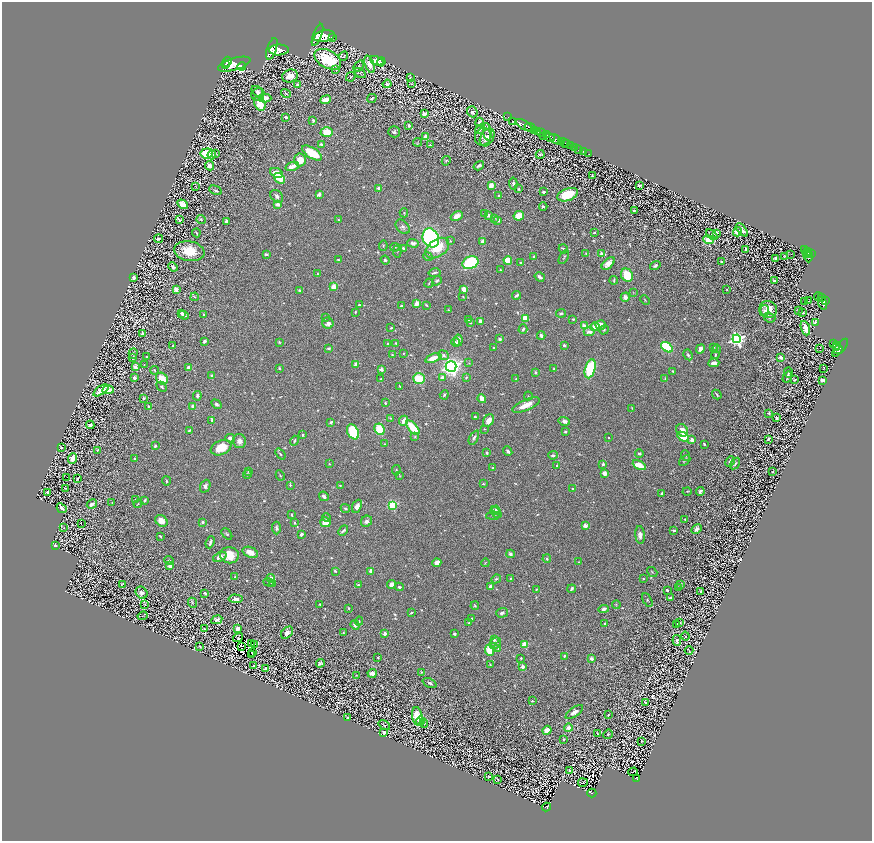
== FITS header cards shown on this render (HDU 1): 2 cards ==
NAXIS1  =                 1740
NAXIS2  =                 1678

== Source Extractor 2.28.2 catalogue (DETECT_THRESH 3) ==
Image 1740 x 1678 px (HDU 1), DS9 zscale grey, zoomed out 1/2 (1 PNG px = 2 x 2 image px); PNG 874 x 843 px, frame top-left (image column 1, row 1678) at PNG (2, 2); each listed source drawn as its Kron ellipse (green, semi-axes under 4 px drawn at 4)
Background 0.68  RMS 0.019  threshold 0.0562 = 3 sigma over >= 5 px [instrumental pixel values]
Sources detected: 1222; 175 cannot appear on this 1/2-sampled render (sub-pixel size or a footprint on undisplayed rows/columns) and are neither listed nor drawn; of the other 1047, the 500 brightest by FLUX_AUTO listed and drawn (547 fainter detections omitted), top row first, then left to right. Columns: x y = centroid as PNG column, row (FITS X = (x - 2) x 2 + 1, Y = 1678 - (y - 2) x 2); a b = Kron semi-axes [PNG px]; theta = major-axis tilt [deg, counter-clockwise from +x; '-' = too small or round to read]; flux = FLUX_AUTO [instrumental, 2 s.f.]
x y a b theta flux
317 35 11 4 69 4600
324 36 10 5 11 6100
333 38 2 1 - 170
272 49 11 4 72 4200
279 50 10 5 2 4400
344 56 5 2 - 2.7
328 59 14 9 -28 200
377 61 7 4 -26 42
227 62 5 3 - 1500
381 62 4 2 - 5.7
225 64 4 1 - 890
234 64 17 6 16 5900
370 64 9 4 -70 35
242 66 4 2 - 320
358 66 6 2 49 3.7
336 70 4 3 - 3.7
360 73 6 3 -29 2.8
290 76 8 6 15 36
351 77 5 2 - 2.9
410 78 3 2 - 6.2
387 84 4 3 - 8.8
411 84 3 2 - 2.8
298 85 4 3 - 19
257 91 6 4 -39 12
258 94 7 5 37 9.6
286 94 5 4 - 5.1
265 98 6 4 -1 26
372 98 5 3 - 5.8
325 100 5 3 - 21
260 103 7 5 -66 82
472 112 6 5 - 9.4
424 114 4 3 - 21
286 117 3 2 - 12
508 117 2 1 - 23
313 120 3 3 - 5.5
512 121 2 1 - 36
479 122 5 3 - 7.9
409 125 3 2 - 11
524 125 9 3 -31 1500
530 128 6 2 -24 1300
480 129 5 4 - 7.9
534 131 3 2 - 260
327 132 6 5 - 64
394 132 6 5 - 9
487 132 9 3 -81 5.8
537 132 4 3 - 520
541 133 3 2 - 750
546 135 2 1 - 380
425 136 4 3 - 22
543 136 4 2 - 150
483 137 9 8 - 16
487 137 9 6 59 23
549 137 6 3 -22 1100
555 139 7 3 -34 2500
417 142 5 3 - 3.4
561 142 3 2 - 620
564 143 5 2 - 610
567 144 2 1 - 410
321 145 4 3 - 9
430 145 2 2 - 3.5
571 146 3 2 - 290
575 147 2 1 - 140
579 149 2 1 - 53
584 151 2 1 - 28
207 153 6 5 - 160
312 153 11 5 -31 110
588 153 3 1 - 13
216 154 4 3 - 3
540 154 4 3 - 6.4
212 155 4 3 - 11
300 160 6 6 - 57
446 161 5 3 - 3.3
209 166 5 4 - 22
292 166 7 3 17 32
479 166 5 3 - 11
277 173 7 4 -21 41
592 175 3 2 - 3.1
279 178 6 4 -36 54
513 184 6 3 -82 10
639 185 4 3 - 7.3
491 186 3 3 - 52
196 187 3 2 - 3.1
378 188 2 2 - 20
518 189 4 3 - 4
216 190 7 3 -26 7.5
543 192 2 2 - 22
319 194 4 3 - 14
568 195 11 6 19 92
277 196 7 5 -44 13
499 196 3 2 - 4.4
183 204 6 4 -33 53
278 204 2 2 - 42
543 207 4 3 - 6.2
634 210 3 2 - 6.7
404 213 4 3 - 4.3
485 214 3 2 - 3.3
488 215 3 3 - 13
457 216 6 4 31 21
519 216 5 4 - 59
494 218 4 3 - 3.5
201 219 4 3 - 4.4
179 220 4 2 - 5.6
339 220 3 3 - 4.3
498 220 4 3 - 11
226 221 3 3 - 7.5
403 227 8 6 -48 11
742 230 8 3 -47 16
737 232 5 4 - 39
196 233 4 1 - 3.5
594 233 3 2 - 3.7
716 233 3 3 - 57
712 235 6 2 -39 2.9
431 238 10 8 -65 580
159 239 4 2 - 15
708 240 5 4 - 120
450 241 4 3 - 3.2
483 242 4 4 - 21
413 243 5 3 - 13
383 246 5 3 - 3.4
395 247 4 3 - 4.2
403 248 3 2 - 6.2
437 248 13 8 35 90
563 249 5 2 - 9.3
746 249 3 2 - 11
804 250 4 2 - 200
189 251 15 10 -9 84
398 251 6 2 80 2.8
807 251 2 2 - 170
586 253 4 3 - 2.8
601 253 3 3 - 6.7
266 254 4 3 - 6.9
791 254 2 1 - 15
807 254 2 1 - 89
811 254 3 2 - 390
428 256 5 3 - 4.7
784 256 4 2 - 4.4
808 256 6 4 90 770
534 257 4 3 - 8.4
564 257 7 2 58 3.9
775 258 4 3 - 11
339 260 3 2 - 5.5
385 260 4 3 - 6
508 260 4 3 - 110
721 261 2 2 - 4.8
470 263 8 6 25 240
521 263 2 2 - 12
608 264 8 4 43 33
655 265 5 3 - 8.8
173 267 5 3 - 9.6
500 270 2 2 - 7
434 273 6 2 11 6.2
317 274 3 3 - 4.9
627 275 7 5 -57 110
540 277 5 3 - 13
134 278 3 3 - 18
614 280 4 2 - 3.9
437 281 5 4 - 5.9
774 281 3 3 - 11
429 283 5 2 - 3.2
334 287 3 3 - 99
176 289 3 3 - 38
464 289 4 4 - 37
299 290 4 3 - 4
727 290 2 2 - 3.9
633 293 3 3 - 3
517 295 4 2 - 10
195 297 4 3 - 3.9
463 297 3 2 - 3.9
625 297 4 4 - 18
819 297 4 2 - 190
822 298 2 2 - 210
645 300 5 2 - 2.8
826 300 4 3 - 620
805 301 2 1 - 39
809 301 2 1 - 6
417 303 3 3 - 90
823 303 6 3 -74 530
359 305 2 2 - 7.3
426 305 3 2 - 4
401 306 3 2 - 9.9
768 309 9 8 - 50
448 310 4 3 - 3.4
798 310 3 2 - 4.3
764 311 5 4 - 12
355 312 4 2 - 4.7
182 313 3 2 - 6.3
561 313 5 3 - 5.2
803 313 3 2 - 3.1
184 315 5 2 - 8.3
204 315 3 2 - 13
325 318 3 3 - 4.2
525 318 3 3 - 68
769 318 6 5 - 7.1
469 319 3 3 - 6.4
573 319 3 3 - 3.9
480 321 4 3 - 18
328 323 6 5 - 21
470 323 3 3 - 3.7
815 323 3 2 - 16
600 325 5 4 - 38
584 326 3 3 - 82
595 327 5 4 - 42
391 328 3 2 - 3.5
805 328 7 3 -71 27
523 329 5 3 - 7.5
604 330 5 3 - 4
589 332 6 4 1 17
143 334 4 3 - 11
541 336 4 3 - 11
499 339 2 2 - 22
737 339 4 4 - 960
458 340 6 4 87 20
204 341 3 2 - 11
279 342 3 3 - 4
456 342 4 3 - 7.5
396 343 3 2 - 3.6
388 344 3 3 - 4.3
834 344 4 2 - 170
564 345 2 2 - 17
836 345 2 1 - 190
173 346 2 2 - 3
494 347 3 3 - 3.5
667 347 6 4 -38 300
713 347 4 3 - 3.8
328 348 4 3 - 6.3
820 348 2 2 - 27
836 348 4 2 - 130
840 348 11 4 50 590
700 349 5 4 - 23
717 349 4 3 - 3.3
838 349 5 3 - 640
133 353 5 3 - 4.7
403 353 2 2 - 4.4
392 355 3 3 - 2.8
443 355 5 4 - 11
688 355 6 3 -62 6.9
715 355 4 3 - 4.6
147 357 2 2 - 3.5
781 357 3 2 - 35
133 358 4 2 - 10
433 358 8 3 19 52
469 363 4 3 - 3.1
714 363 5 3 - 19
356 364 2 2 - 51
144 365 3 2 - 3.1
135 367 3 2 - 60
189 367 2 2 - 53
451 367 5 5 - 1400
279 368 4 3 - 3.9
554 368 3 3 - 3.3
824 368 2 1 - 4.4
381 369 2 2 - 40
590 369 10 5 75 250
154 370 4 3 - 3.7
673 371 3 2 - 4.7
535 372 4 3 - 4.5
788 372 5 3 - 3.6
211 375 3 3 - 3.5
442 377 4 4 - 14
466 377 3 3 - 4.3
787 377 6 3 57 5.4
134 378 3 2 - 10
162 379 6 5 - 68
381 379 2 2 - 7.5
419 379 6 5 - 100
516 379 3 3 - 4.3
665 379 4 2 - 2.8
795 380 3 3 - 3.4
823 380 4 2 - 7.6
162 387 6 4 -43 6.6
400 387 3 1 - 3
101 390 9 3 34 49
108 390 6 3 5 19
444 395 4 3 - 4.7
717 395 5 2 - 4.9
197 396 4 4 - 8.5
528 396 4 2 - 2.8
144 398 3 2 - 5.7
482 398 4 3 - 32
385 403 3 3 - 4.1
216 404 5 4 - 8.9
526 405 15 5 22 50
148 406 2 2 - 5.4
193 406 4 3 - 17
632 408 3 3 - 2.7
769 413 3 2 - 4.6
475 417 3 2 - 5.1
390 418 4 3 - 5.2
777 418 3 2 - 7
212 420 3 3 - 4.6
488 420 7 5 54 26
404 421 5 3 - 27
564 421 6 4 -16 16
331 422 4 3 - 6.2
90 425 4 3 - 7
413 428 9 3 -50 160
379 429 6 5 - 88
484 429 3 2 - 3
189 430 4 2 - 5.6
682 430 6 5 - 29
565 431 3 3 - 4.2
353 432 8 5 -63 170
303 435 3 3 - 4.2
415 436 3 3 - 3.8
683 437 6 4 -32 93
230 438 5 4 - 19
474 438 8 4 61 8.7
609 438 2 2 - 2.8
768 439 2 2 - 4.4
692 440 4 4 - 22
239 441 7 6 - 17
294 441 5 3 - 5.4
385 444 3 2 - 2.8
704 444 2 2 - 5.9
155 446 3 2 - 7.6
61 448 4 2 - 4
221 448 11 7 22 81
97 450 4 3 - 3
508 451 5 3 - 10
487 453 3 2 - 7.4
639 453 4 3 - 5.6
280 454 6 3 -51 5.8
553 455 5 3 - 9.1
686 456 5 3 - 4.8
72 458 5 4 - 46
134 459 3 2 - 3.4
685 460 6 3 42 4.9
730 462 5 4 - 11
735 463 6 3 57 9.8
329 464 3 2 - 3.2
603 464 2 2 - 11
557 465 3 2 - 6.3
639 465 7 4 -27 62
493 468 2 2 - 4
396 470 5 3 - 4.5
248 471 3 3 - 3.2
773 472 2 2 - 5
605 473 4 3 - 23
247 474 4 3 - 4
280 475 5 2 - 3.7
399 476 4 3 - 2.9
66 477 2 1 - 28
77 479 3 2 - 8
166 481 4 2 - 4.2
483 484 4 3 - 3.4
290 485 3 3 - 6.4
340 485 3 2 - 2.9
205 486 6 5 - 14
65 488 2 2 - 3.1
572 488 2 2 - 3.2
687 491 4 3 - 3.4
48 492 3 2 - 8.7
700 492 5 3 - 9.8
662 493 3 2 - 6.1
324 496 5 3 - 11
135 500 4 3 - 6.2
145 500 4 3 - 6.5
112 502 2 2 - 2.8
92 504 5 2 - 22
138 504 4 3 - 3.3
392 505 3 3 - 230
357 506 7 4 68 19
62 508 5 4 - 12
345 508 5 3 - 5.6
496 510 4 4 - 8.4
496 512 6 4 -43 13
292 515 4 2 - 3.4
493 515 7 3 3 4.2
326 517 4 3 - 4.2
685 519 3 3 - 3.4
161 521 7 5 -38 37
366 521 6 5 - 12
203 522 4 3 - 5.8
325 522 5 5 - 51
294 523 3 3 - 4.4
81 524 2 1 - 4.5
585 526 2 2 - 55
64 528 4 3 - 3.2
276 528 6 3 -88 9.1
697 529 5 4 - 14
674 530 4 2 - 5
343 531 6 2 44 9.2
227 534 6 3 -48 4.8
301 534 3 3 - 11
640 535 9 5 -84 19
160 536 3 2 - 3.5
210 542 6 2 68 8.9
55 545 4 2 - 10
250 552 8 5 -20 36
510 554 4 3 - 8.4
229 555 9 8 - 81
220 557 7 4 23 21
547 559 4 3 - 3.7
169 560 4 3 - 5.7
579 562 3 2 - 3.1
437 563 4 3 - 33
485 563 4 3 - 3
170 566 4 3 - 13
335 571 3 2 - 4.9
371 571 4 3 - 15
652 572 6 3 -39 4
235 577 3 2 - 4.3
271 578 4 3 - 32
510 578 3 2 - 2.8
496 579 5 4 - 5.9
643 579 3 2 - 3.2
269 582 5 3 - 5.2
272 583 4 3 - 3
122 584 4 2 - 2.8
680 584 3 2 - 4.5
358 585 2 2 - 6.3
391 585 4 4 - 24
399 587 4 3 - 6.4
490 587 3 3 - 11
679 588 3 2 - 3.1
536 589 3 2 - 3.1
572 589 4 3 - 8.6
667 590 2 2 - 16
701 591 3 2 - 8
141 593 6 5 - 12
205 593 4 2 - 6
670 598 3 3 - 7.2
236 599 7 4 -3 20
647 600 7 4 -59 5.5
192 603 5 4 - 4.4
145 604 3 3 - 3.2
320 604 3 2 - 3.3
616 605 4 3 - 3
475 606 4 3 - 4.3
349 608 3 2 - 4.5
604 609 5 4 - 10
411 613 3 2 - 4.6
502 613 6 4 19 10
143 616 5 2 - 2.8
472 619 4 3 - 5.3
217 620 5 4 - 13
359 621 4 3 - 4.6
469 623 4 3 - 3.6
680 623 4 3 - 3.7
605 624 3 2 - 4.9
355 625 5 3 - 15
677 625 3 3 - 3.2
238 628 3 3 - 30
205 629 3 2 - 3.3
287 633 7 5 45 15
343 633 3 2 - 3.6
385 634 2 2 - 48
454 634 3 3 - 5.4
685 636 4 2 - 3.6
238 637 5 3 - 9.1
494 640 2 2 - 13
677 640 5 3 - 18
495 643 6 5 - 17
252 644 3 2 - 6.1
255 644 2 1 - 7.5
524 645 3 3 - 120
199 646 3 2 - 3.3
241 647 2 1 - 4.2
498 648 3 3 - 6.8
490 650 6 4 -86 91
689 651 4 2 - 2.8
253 653 3 1 - 4.8
252 654 2 1 - 2.9
564 656 3 3 - 5.2
378 658 2 2 - 3.7
521 658 2 2 - 3.7
591 659 2 2 - 35
320 663 4 4 - 7.3
490 664 3 2 - 2.9
254 665 2 2 - 4
522 667 2 2 - 41
266 669 3 3 - 12
421 672 3 2 - 3.1
372 673 4 4 - 17
356 676 4 3 - 3.2
430 683 7 3 -24 8.2
532 701 3 2 - 4
645 702 3 2 - 5.7
574 712 10 4 35 20
608 715 3 2 - 3.7
417 716 9 5 -79 120
347 717 3 2 - 3.3
420 721 5 3 - 44
424 723 4 4 - 10
384 725 6 2 -37 3.6
568 728 4 4 - 29
547 730 4 4 - 31
384 732 3 2 - 9.1
597 733 3 1 - 3.2
608 734 5 4 - 5.2
564 739 3 2 - 4.8
642 741 3 2 - 2.8
570 771 2 2 - 15
633 772 5 2 - 3.8
489 777 3 2 - 6.8
637 778 4 2 - 150
497 779 3 2 - 4.1
583 783 5 1 - 4
592 793 4 2 - 100
546 807 4 3 - 150
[547 fainter detections neither listed nor drawn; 175 sub-pixel or undisplayed-footprint detections neither listed nor drawn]